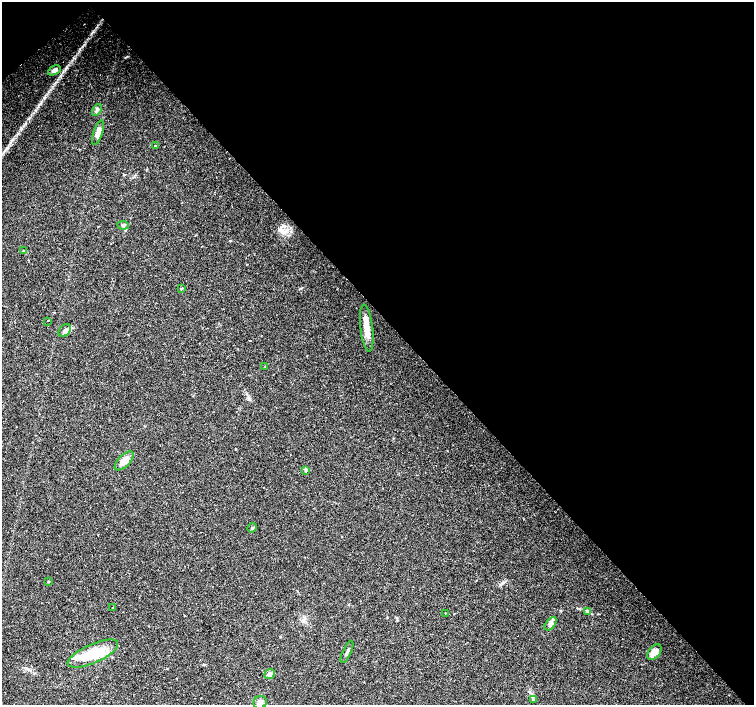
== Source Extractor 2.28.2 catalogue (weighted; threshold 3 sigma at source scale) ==
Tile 3 of 4 x 4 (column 3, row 1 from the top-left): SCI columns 3012-4515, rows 4434-5839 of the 6018 x 5986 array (HDU 1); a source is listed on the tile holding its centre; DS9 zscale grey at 2 x 2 block average (1 PNG px = mean of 2 x 2 image px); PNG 756 x 707 px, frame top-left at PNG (2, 2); each listed source drawn as its Kron ellipse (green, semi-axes under 4 px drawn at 4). Shown black and unused: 46% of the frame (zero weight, under 2 of 3 exposures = <1% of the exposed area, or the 3 px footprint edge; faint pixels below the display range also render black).
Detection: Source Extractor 2.28.2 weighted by HDU 2 'WHT'; one run over the whole footprint, this tile lists its part. Background 0.0339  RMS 0.0039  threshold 0.0178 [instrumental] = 3 sigma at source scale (4.5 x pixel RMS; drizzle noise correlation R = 1.50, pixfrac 1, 0.0396/0.0396 arcsec/px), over >= 5 px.
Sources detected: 26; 1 inside a brighter object's white glare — neither listed nor drawn; the other 25 listed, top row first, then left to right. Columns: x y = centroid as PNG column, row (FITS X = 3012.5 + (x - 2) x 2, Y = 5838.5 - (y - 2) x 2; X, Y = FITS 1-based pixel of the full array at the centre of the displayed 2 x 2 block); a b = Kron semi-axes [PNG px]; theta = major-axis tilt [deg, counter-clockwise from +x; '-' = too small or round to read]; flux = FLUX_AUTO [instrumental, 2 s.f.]
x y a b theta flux
54 70 7 4 28 3.4
97 110 6 2 54 1.6
98 133 13 4 72 6.2
156 146 3 2 - 1.1
123 225 5 3 - 1.4
24 251 4 3 - 0.94
181 289 3 2 - 0.67
47 321 2 2 - 0.9
367 328 24 6 -83 12
65 331 7 5 50 2.9
265 366 2 2 - 0.37
124 461 12 6 45 7.1
305 471 4 3 - 0.97
252 528 5 3 - 0.99
48 582 3 2 - 0.51
113 608 2 2 - 0.71
587 611 3 3 - 0.89
445 613 2 2 - 2
550 624 8 4 52 2.7
347 652 12 3 66 2.2
654 652 9 5 50 7.3
93 654 27 9 24 34
270 674 6 4 42 3.6
533 700 4 2 - 0.8
260 702 7 6 - 3.2
Diffuse or blended objects may show on this block-average render without a row.